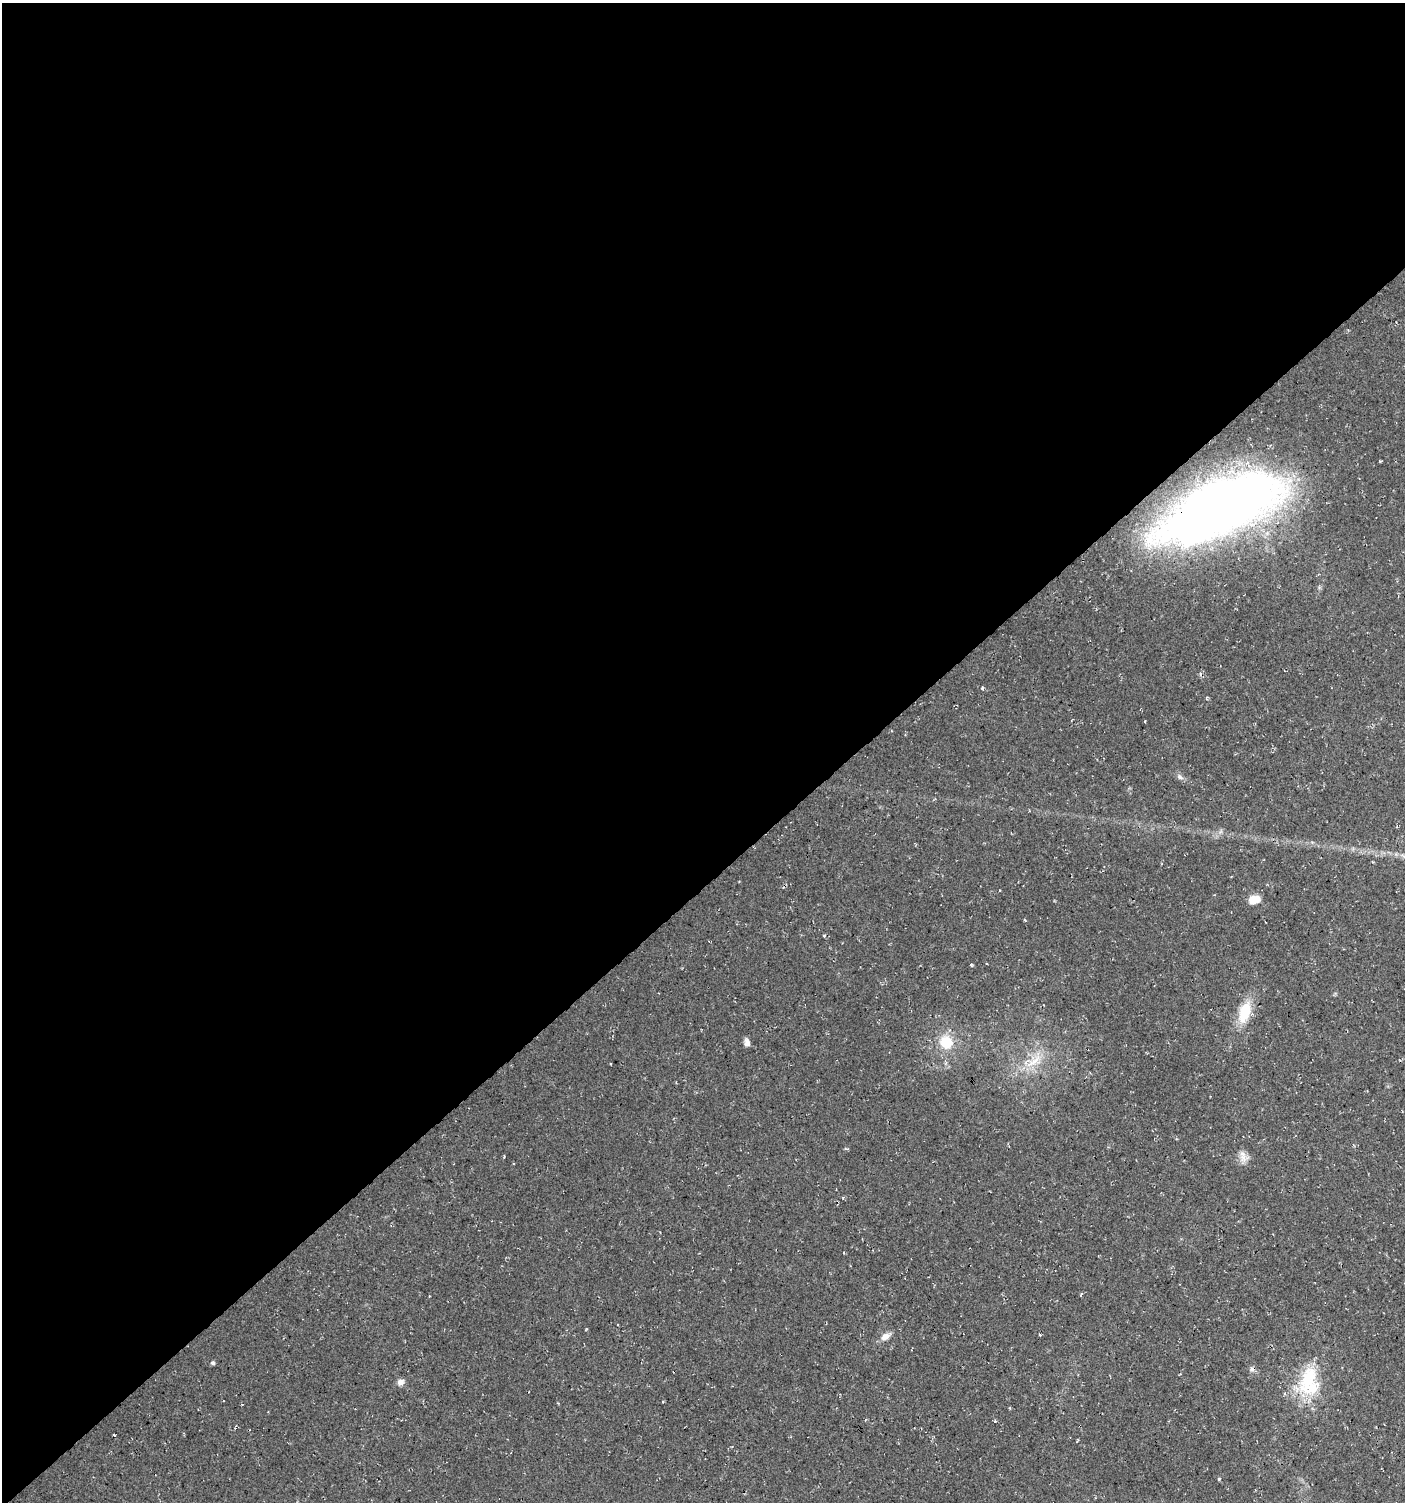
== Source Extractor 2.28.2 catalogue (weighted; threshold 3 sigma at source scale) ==
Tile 2 of 4 x 4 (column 2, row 1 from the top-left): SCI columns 1549-2951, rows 4508-6007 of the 5964 x 6007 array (HDU 1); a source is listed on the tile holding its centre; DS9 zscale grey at full resolution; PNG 1407 x 1504 px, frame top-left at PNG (2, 3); no overlay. Shown black and unused: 59% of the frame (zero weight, under 3 of 4 exposures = <1% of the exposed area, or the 3 px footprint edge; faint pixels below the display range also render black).
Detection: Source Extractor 2.28.2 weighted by HDU 2 'WHT'; one run over the whole footprint, this tile lists its part. Background 0.018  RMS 0.0064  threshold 0.0288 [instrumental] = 3 sigma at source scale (4.5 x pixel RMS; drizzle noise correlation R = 1.50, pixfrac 1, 0.0396/0.0396 arcsec/px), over >= 5 px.
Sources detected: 19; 1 cosmic-ray / hot-pixel residue — not listed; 1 inside a brighter listed object's ellipse — not listed separately; the other 17 listed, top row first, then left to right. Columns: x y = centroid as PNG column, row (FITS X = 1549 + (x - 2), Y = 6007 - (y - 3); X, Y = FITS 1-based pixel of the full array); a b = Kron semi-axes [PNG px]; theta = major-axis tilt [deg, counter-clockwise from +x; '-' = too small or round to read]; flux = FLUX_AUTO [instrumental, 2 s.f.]
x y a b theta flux
1218 508 98 37 25 940
1180 777 10 7 -37 2.2
1254 900 15 10 16 6.8
824 935 4 3 - 0.81
971 964 4 3 - 0.84
1245 1012 24 12 73 21
747 1042 8 6 -84 3.3
946 1042 16 15 - 17
1034 1061 29 12 41 15
1243 1156 18 10 -71 5.2
885 1336 14 8 28 4.5
213 1363 5 5 - 1.2
1307 1380 49 20 68 35
400 1382 9 7 29 3.1
995 1421 4 3 - 0.7
114 1435 3 2 - 0.6
1219 1479 3 3 - 1.4
Overlapping masked pixels (flux is a lower limit): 1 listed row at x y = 1218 508
Unlisted compact peaks at least as high as the median listed source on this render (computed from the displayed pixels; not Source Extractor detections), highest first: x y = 982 688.